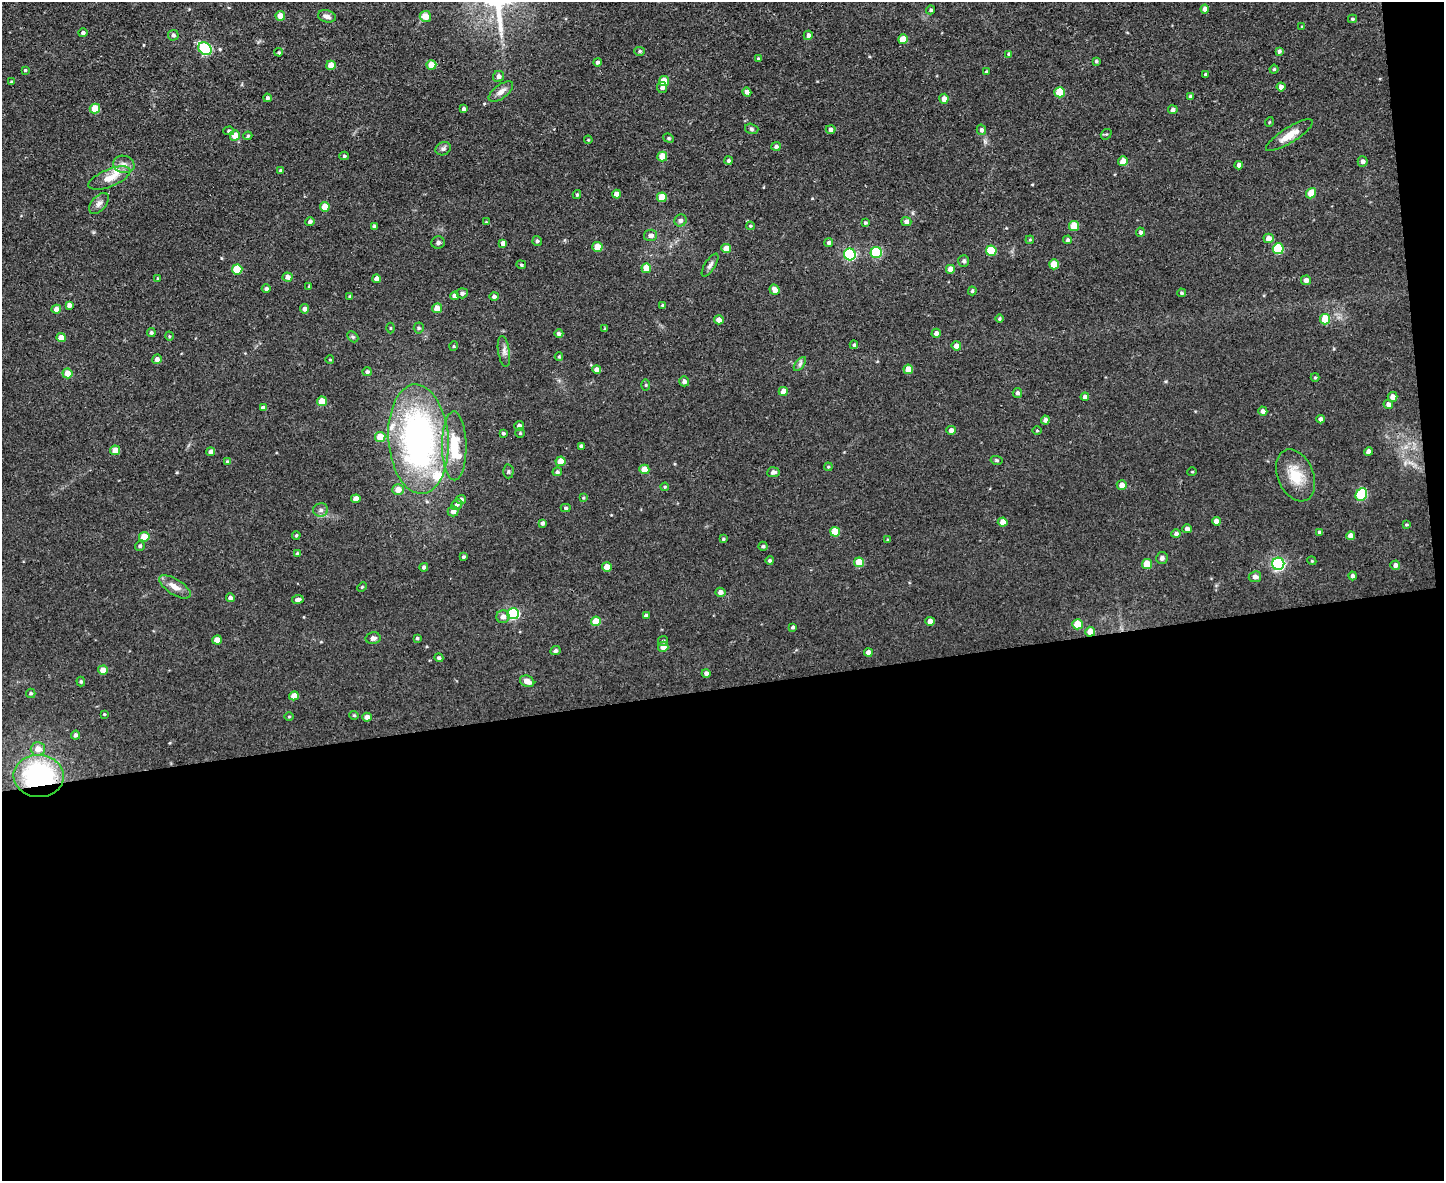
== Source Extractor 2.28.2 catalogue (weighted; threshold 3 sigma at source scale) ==
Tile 12 of 3 x 4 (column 3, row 4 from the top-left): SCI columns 3122-4563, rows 1-1179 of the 4693 x 4717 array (HDU 1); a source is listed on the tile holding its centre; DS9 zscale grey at full resolution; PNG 1446 x 1183 px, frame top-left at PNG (2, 2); each listed source drawn as its Kron ellipse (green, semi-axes under 4 px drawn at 4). Shown black and unused: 43% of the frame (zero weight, under 2 of 3 exposures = <1% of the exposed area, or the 3 px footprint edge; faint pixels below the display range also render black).
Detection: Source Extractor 2.28.2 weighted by HDU 2 'WHT'; one run over the whole footprint, this tile lists its part. Background 0.0555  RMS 0.0087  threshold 0.039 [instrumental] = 3 sigma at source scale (4.5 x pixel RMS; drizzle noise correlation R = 1.50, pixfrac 1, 0.05/0.05 arcsec/px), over >= 5 px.
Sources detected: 251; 4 inside a brighter listed object's ellipse — not listed separately; the other 247 listed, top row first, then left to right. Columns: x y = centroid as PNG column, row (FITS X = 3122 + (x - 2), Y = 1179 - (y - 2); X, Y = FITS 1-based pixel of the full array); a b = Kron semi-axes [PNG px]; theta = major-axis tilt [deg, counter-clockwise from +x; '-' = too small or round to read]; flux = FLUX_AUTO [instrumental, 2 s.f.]
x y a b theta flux
1205 9 4 4 - 4.6
931 10 4 4 - 1.6
280 16 5 5 - 9.8
327 16 9 6 -14 4.1
425 16 6 5 - 9.3
1352 19 4 3 - 1.1
1302 27 4 4 - 0.89
83 33 5 4 - 2
173 35 5 5 - 2.1
808 35 4 4 - 2.9
903 39 5 5 - 13
205 49 7 5 -43 91
640 51 5 4 - 1.3
1279 51 4 3 - 1.9
279 52 4 4 - 1.2
1009 54 4 4 - 1.5
758 59 4 4 - 1.5
1096 61 4 4 - 1.2
597 62 4 4 - 2.2
331 65 5 4 - 11
431 65 5 4 - 14
1274 69 4 4 - 1.1
25 70 3 3 - 0.89
986 71 3 3 - 0.72
1205 74 4 3 - 1
498 76 6 5 - 3
664 81 5 5 - 18
11 82 3 3 - 0.88
1281 87 4 4 - 4.4
662 88 5 5 - 2.6
501 92 14 7 38 5.5
747 92 4 4 - 3.7
1060 92 5 5 - 25
1190 96 4 4 - 1.9
267 98 4 4 - 1.7
944 99 5 4 - 5.2
95 109 5 5 - 20
464 109 4 4 - 1.9
1173 110 5 4 - 2.6
1269 122 5 3 - 0.76
752 129 7 5 -17 1.8
831 129 5 4 - 2.8
981 130 5 4 - 2.3
229 131 5 4 - 1.7
1106 134 6 5 - 1.2
235 135 5 5 - 11
1289 135 27 7 32 12
248 136 4 3 - 1.1
669 138 6 4 -22 1.1
588 140 4 3 - 0.74
776 146 5 4 - 2.3
443 149 8 6 26 2.4
344 156 4 4 - 1.3
662 157 5 5 - 14
728 160 4 4 - 1.6
1123 161 5 5 - 7.5
1363 161 5 5 - 2.8
124 164 11 8 -15 5.2
1239 165 4 4 - 3.4
281 171 4 4 - 1.5
109 178 22 8 22 11
1311 193 5 5 - 14
616 194 4 4 - 6.8
577 195 4 4 - 0.98
662 197 5 5 - 18
99 203 12 7 49 4.1
325 207 5 4 - 13
680 220 6 6 - 2.5
310 222 5 4 - 2.3
486 222 4 4 - 0.73
906 222 5 4 - 2.7
865 223 4 4 - 1.3
374 226 4 3 - 1.3
750 226 4 3 - 1
1074 226 5 5 - 20
1140 232 4 4 - 2
651 235 6 5 - 3.6
1269 238 5 4 - 5.9
1030 240 4 3 - 0.79
1068 240 4 4 - 1.7
537 241 5 4 - 1.7
438 243 6 6 - 1.9
503 243 4 4 - 3.6
829 243 4 4 - 2.1
597 247 5 5 - 14
726 249 5 4 - 9.9
1278 249 5 5 - 42
991 251 5 5 - 35
876 252 5 5 - 57
850 254 6 6 - 100
964 261 6 5 - 2.1
1054 264 5 5 - 17
521 265 5 4 - 1.2
710 265 13 5 58 2.9
646 268 4 4 - 12
237 269 5 5 - 27
950 269 4 4 - 6.9
287 277 5 4 - 4.4
158 278 3 3 - 1
377 279 4 4 - 5.4
1306 280 5 5 - 4.1
309 286 4 3 - 0.86
266 289 4 4 - 2.1
774 290 5 4 - 5.4
972 291 4 4 - 1.4
462 293 5 5 - 2.4
1181 293 4 4 - 1.3
350 296 4 3 - 0.92
455 296 4 4 - 4.6
494 296 4 4 - 1.9
69 305 4 4 - 2.9
662 305 4 3 - 1.1
437 308 5 5 - 8.9
56 309 5 4 - 4.9
305 309 5 4 - 3.1
999 319 4 4 - 1.2
1325 319 5 5 - 22
719 320 5 4 - 5.9
390 328 5 3 - 0.79
419 328 5 5 - 1.4
605 329 4 4 - 1.1
151 333 4 4 - 1.5
936 333 4 4 - 3.2
559 334 4 4 - 2.4
169 336 4 3 - 0.74
353 337 6 4 -45 1.4
61 338 5 4 - 9.2
854 345 4 4 - 1.5
454 346 4 4 - 0.97
956 346 5 4 - 4.8
504 351 15 6 -81 4
559 357 4 4 - 0.96
157 359 5 4 - 3.8
330 360 4 3 - 0.64
800 364 8 4 53 2.1
908 369 4 4 - 11
597 370 4 4 - 4
367 372 5 4 - 1.7
67 373 5 5 - 11
1315 377 4 4 - 1
684 381 5 5 - 3.2
646 385 5 3 - 0.85
783 391 4 4 - 7.7
1017 393 5 4 - 2.2
1085 397 4 4 - 4
1392 397 5 5 - 4.5
322 401 5 5 - 15
1388 404 5 4 - 4.4
263 408 4 3 - 2.7
1263 411 4 4 - 2.9
1321 419 4 4 - 3.2
1045 420 4 4 - 3.1
519 426 5 5 - 2.9
951 430 4 4 - 3.8
1037 430 5 3 - 0.86
503 433 3 3 - 1.2
520 433 5 4 - 1.2
380 437 5 5 - 15
418 439 55 30 -86 270
454 446 34 12 -89 28
581 446 4 3 - 2
115 450 5 5 - 10
211 452 4 4 - 3.4
1368 452 4 4 - 4.4
996 460 6 4 -12 1.1
227 461 4 3 - 0.92
561 461 5 4 - 12
828 467 4 3 - 0.83
644 469 5 5 - 13
508 471 7 5 88 1.6
557 472 5 4 - 1.8
773 472 6 5 - 3
1192 472 5 3 - 0.72
1295 475 27 18 -67 21
1122 485 5 5 - 5.7
665 487 4 4 - 1
398 490 6 5 - 7.5
1361 494 6 5 - 50
583 498 4 4 - 0.8
356 499 5 4 - 7.5
461 499 5 4 - 2.8
457 504 6 5 - 2.2
566 508 5 4 - 1.3
321 510 7 6 - 3
453 511 5 5 - 4.3
1216 521 4 4 - 5.6
1003 522 5 4 - 6.3
542 523 4 4 - 2.1
1406 525 4 3 - 0.96
1187 529 5 4 - 2.9
835 532 5 5 - 18
1320 532 4 3 - 2.2
1176 534 5 4 - 2.5
296 535 4 3 - 1.1
1351 536 4 4 - 6.4
144 537 5 4 - 18
723 539 4 3 - 1.2
887 540 4 3 - 0.92
140 546 5 4 - 1.5
763 546 4 4 - 1.4
297 553 4 3 - 0.97
463 557 4 3 - 1.3
1162 558 6 6 - 2.6
770 560 4 4 - 1.5
1312 561 4 3 - 0.77
859 562 5 5 - 18
1147 564 5 5 - 19
1278 564 6 6 - 160
1395 565 5 4 - 3.6
424 567 4 4 - 2.1
607 567 5 4 - 9.4
1353 576 4 4 - 2.5
1255 577 6 5 - 3.9
175 587 18 7 -32 7.7
362 587 5 3 - 0.88
720 592 5 4 - 3.5
230 598 4 4 - 2.9
298 599 6 4 9 2.9
513 614 6 5 - 96
646 616 4 4 - 3.4
503 617 6 6 - 4.7
596 621 5 5 - 18
930 621 4 4 - 6.6
1078 624 5 5 - 18
793 627 4 3 - 1.6
1090 632 5 5 - 9.2
373 638 7 5 12 2.6
417 638 4 4 - 1.1
217 640 5 4 - 9.8
663 641 5 4 - 1.7
663 647 5 5 - 7.5
555 651 5 4 - 2
868 653 4 4 - 4.5
439 658 5 4 - 1.7
103 670 5 4 - 8.7
706 673 4 4 - 2.8
81 681 5 4 - 1.2
527 681 7 5 -26 5.7
31 693 5 4 - 1.4
294 696 5 4 - 8.5
104 714 3 3 - 0.75
354 715 5 4 - 1
289 717 5 3 - 0.76
367 717 5 4 - 4.8
76 735 4 4 - 2.3
38 749 7 7 - 8.1
39 776 25 21 -2 120
Overlapping masked pixels (flux is a lower limit): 2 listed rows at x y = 1090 632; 39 776